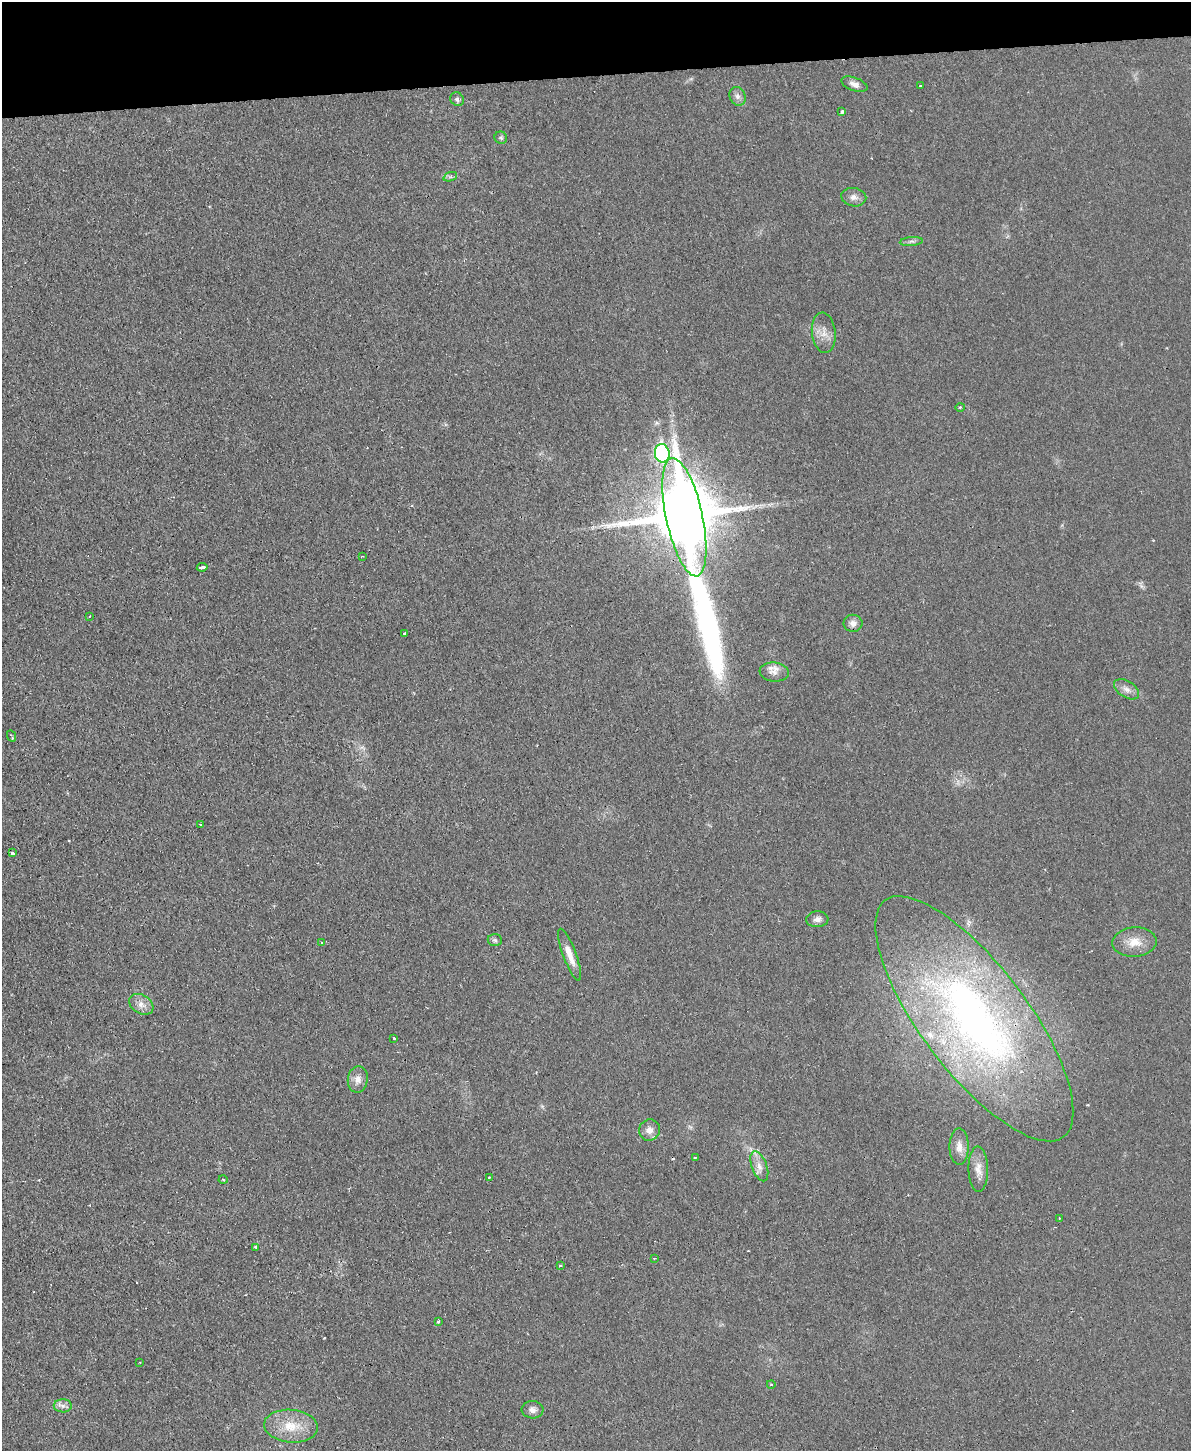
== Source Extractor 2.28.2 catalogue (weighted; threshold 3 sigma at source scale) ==
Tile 3 of 4 x 3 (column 3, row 1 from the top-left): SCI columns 2435-3623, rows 3051-4499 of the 4870 x 4758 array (HDU 1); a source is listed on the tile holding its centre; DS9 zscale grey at full resolution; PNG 1193 x 1453 px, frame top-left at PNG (2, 2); each listed source drawn as its Kron ellipse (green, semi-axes under 4 px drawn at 4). Shown black and unused: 5% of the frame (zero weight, under 2 of 3 exposures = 3% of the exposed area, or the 3 px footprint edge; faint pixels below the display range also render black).
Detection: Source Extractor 2.28.2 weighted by HDU 2 'WHT'; one run over the whole footprint, this tile lists its part. Background 0.025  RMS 0.0047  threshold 0.0213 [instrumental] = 3 sigma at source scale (4.5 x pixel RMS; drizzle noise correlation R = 1.50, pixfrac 1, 0.05/0.05 arcsec/px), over >= 5 px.
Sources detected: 54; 1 too faint to see at this stretch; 2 cosmic-ray / hot-pixel residue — neither listed nor drawn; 2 inside a brighter listed object's ellipse — not listed separately; the other 49 listed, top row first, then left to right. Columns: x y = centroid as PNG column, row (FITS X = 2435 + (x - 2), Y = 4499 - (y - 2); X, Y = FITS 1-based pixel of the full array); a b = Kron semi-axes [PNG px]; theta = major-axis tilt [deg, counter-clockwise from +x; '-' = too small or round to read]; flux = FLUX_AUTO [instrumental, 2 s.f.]
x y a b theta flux
854 84 14 6 -20 2.6
921 86 3 2 - 0.66
737 96 9 7 -64 2
457 99 7 6 - 1.4
842 112 3 3 - 1.3
501 138 6 6 - 0.79
450 177 7 4 19 0.9
854 197 12 9 -9 2.6
911 242 11 4 5 1.3
824 333 20 12 -83 5.1
960 407 5 3 - 0.51
662 453 9 7 -81 73
684 517 60 18 -78 4100
362 556 3 2 - 0.31
202 567 5 3 - 2.6
89 616 3 2 - 0.34
853 623 9 8 - 2.6
404 633 3 3 - 0.74
774 672 14 9 -6 3.6
1127 689 14 8 -32 2.9
11 736 6 2 -65 0.73
201 824 3 3 - 0.85
12 853 4 3 - 1.3
817 919 11 8 4 2.3
495 940 7 6 - 1
1134 942 22 15 4 7.5
322 943 4 4 - 0.63
570 955 27 6 -69 6.2
141 1004 13 9 -32 3.4
974 1019 148 53 -53 230
394 1038 3 2 - 0.65
358 1079 13 10 83 3.6
649 1130 11 10 - 3.2
959 1147 18 9 -89 4.4
695 1157 3 2 - 0.94
759 1166 16 7 -70 3.5
978 1169 23 9 -89 4.9
489 1177 2 2 - 0.46
223 1180 4 3 - 0.45
1060 1218 3 3 - 1.3
256 1247 3 3 - 0.99
654 1258 4 2 - 0.38
560 1266 3 2 - 0.74
438 1321 3 3 - 1.1
140 1362 2 2 - 0.49
771 1384 4 3 - 0.42
63 1406 9 6 -2 1.9
533 1410 11 9 -4 2.4
291 1426 27 16 -5 12
Overlapping masked pixels (flux is a lower limit): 1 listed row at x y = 684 517